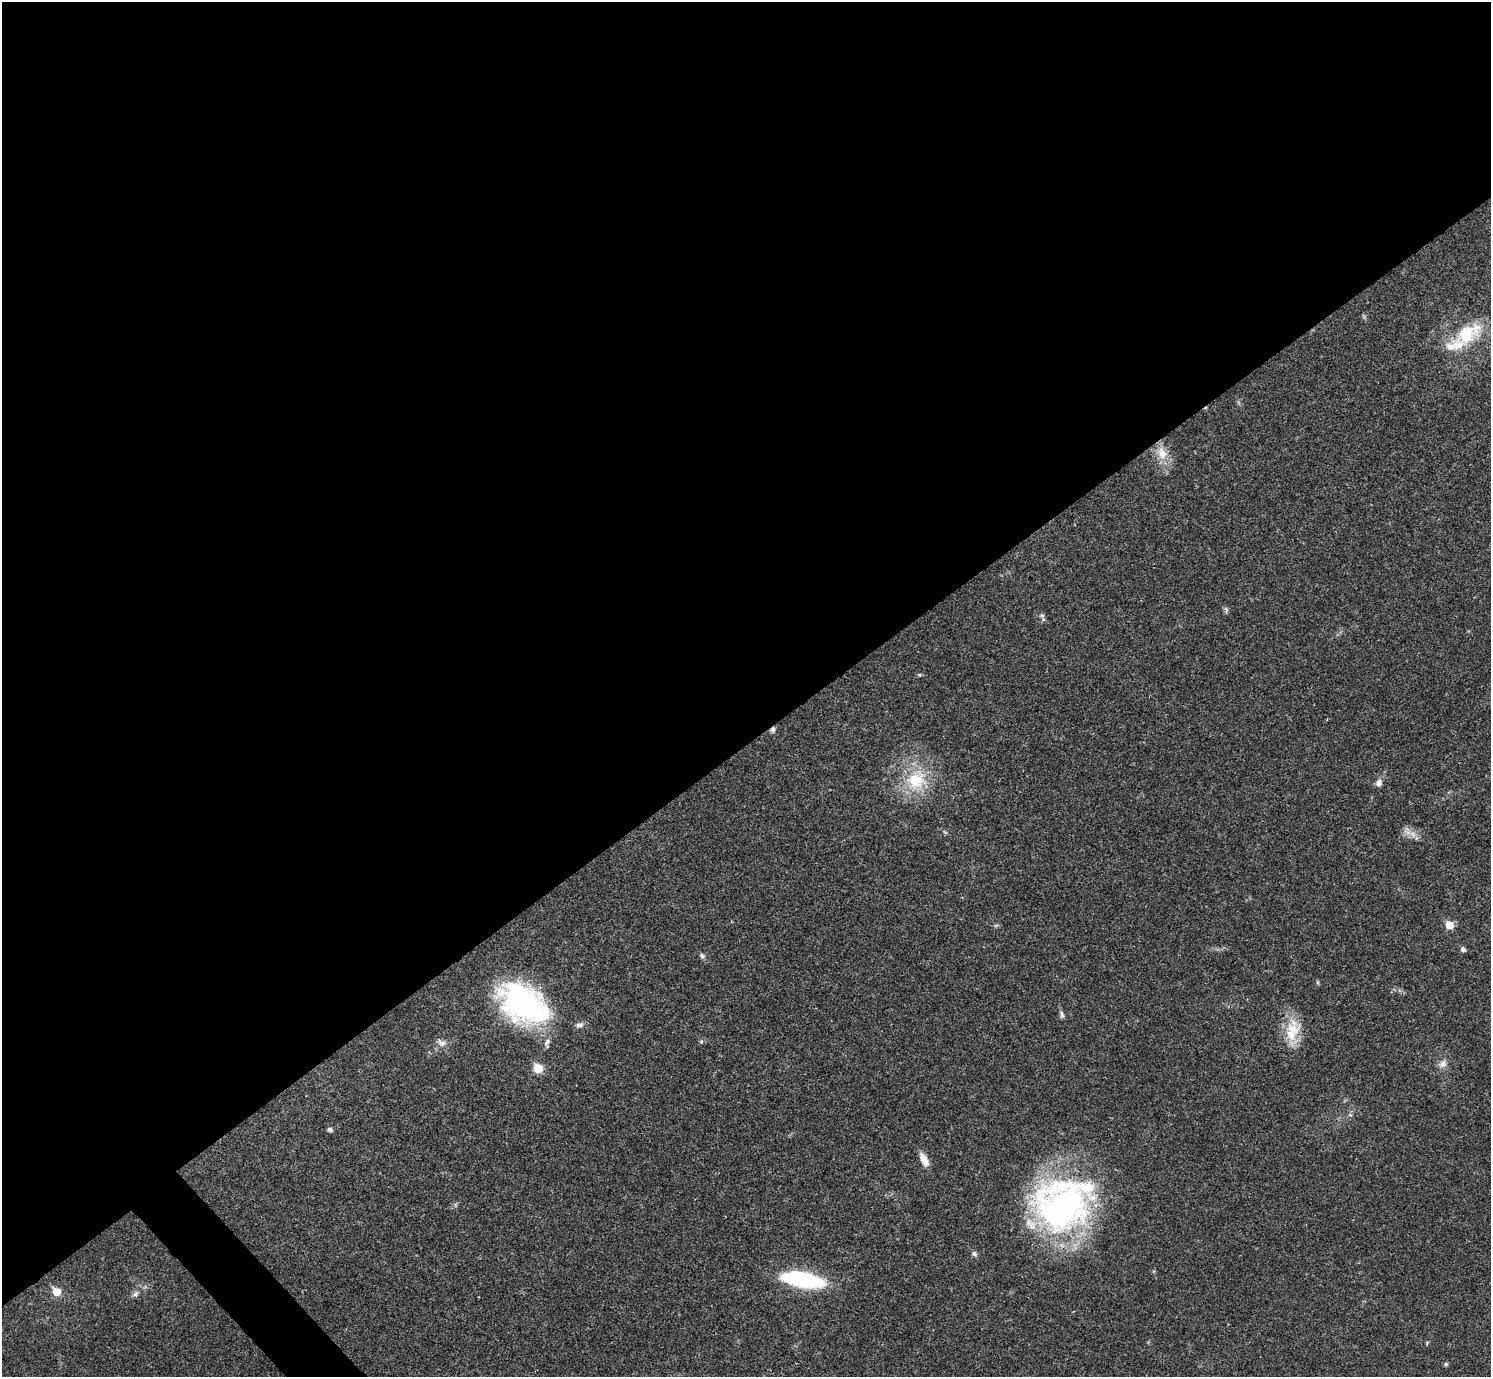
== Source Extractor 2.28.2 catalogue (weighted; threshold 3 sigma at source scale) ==
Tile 2 of 4 x 4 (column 2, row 1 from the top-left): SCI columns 1491-2979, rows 4285-5659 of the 5961 x 5958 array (HDU 1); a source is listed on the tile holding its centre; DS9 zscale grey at full resolution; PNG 1493 x 1379 px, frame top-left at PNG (2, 2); no overlay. Shown black and unused: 55% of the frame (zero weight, under 3 of 4 exposures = <1% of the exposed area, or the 3 px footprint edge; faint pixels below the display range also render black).
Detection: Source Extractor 2.28.2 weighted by HDU 2 'WHT'; one run over the whole footprint, this tile lists its part. Background 0.0209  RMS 0.0022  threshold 0.01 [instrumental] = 3 sigma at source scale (4.5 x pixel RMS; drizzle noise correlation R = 1.50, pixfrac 1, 0.05/0.05 arcsec/px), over >= 5 px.
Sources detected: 36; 1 too faint to see at this stretch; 1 cosmic-ray / hot-pixel residue — not listed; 3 inside a brighter listed object's ellipse — not listed separately; the other 31 listed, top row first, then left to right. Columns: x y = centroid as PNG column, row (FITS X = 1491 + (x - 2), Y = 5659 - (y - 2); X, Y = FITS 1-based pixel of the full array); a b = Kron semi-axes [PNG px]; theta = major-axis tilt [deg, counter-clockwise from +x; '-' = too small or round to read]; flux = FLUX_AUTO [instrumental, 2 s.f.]
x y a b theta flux
1467 333 41 22 32 13
1162 453 21 14 -69 4.2
1042 616 8 6 -47 0.61
773 729 7 6 - 0.7
916 780 29 26 53 12
1379 783 10 8 66 1.1
1407 831 14 10 -62 1.7
945 832 7 3 -37 0.31
1449 925 6 6 - 4.3
1463 949 7 5 -45 0.61
702 956 7 6 - 0.56
1317 982 6 4 -89 0.3
524 1004 50 31 -34 58
1062 1015 11 6 -70 0.66
579 1025 11 8 16 1
1293 1031 38 18 83 7.1
701 1041 6 5 - 0.38
442 1043 13 8 -20 1.3
547 1043 13 7 72 1
1443 1064 13 10 39 1.5
538 1068 6 6 - 8.6
1350 1115 6 4 -19 0.3
330 1129 5 4 - 0.76
924 1160 18 8 -63 2.3
1061 1208 77 55 22 74
974 1254 8 6 -33 0.61
803 1280 33 11 -10 36
56 1292 6 5 - 5.3
135 1294 10 5 38 0.78
1427 1343 6 3 54 0.23
1446 1364 6 5 - 0.36
Overlapping masked pixels (flux is a lower limit): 1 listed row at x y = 773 729